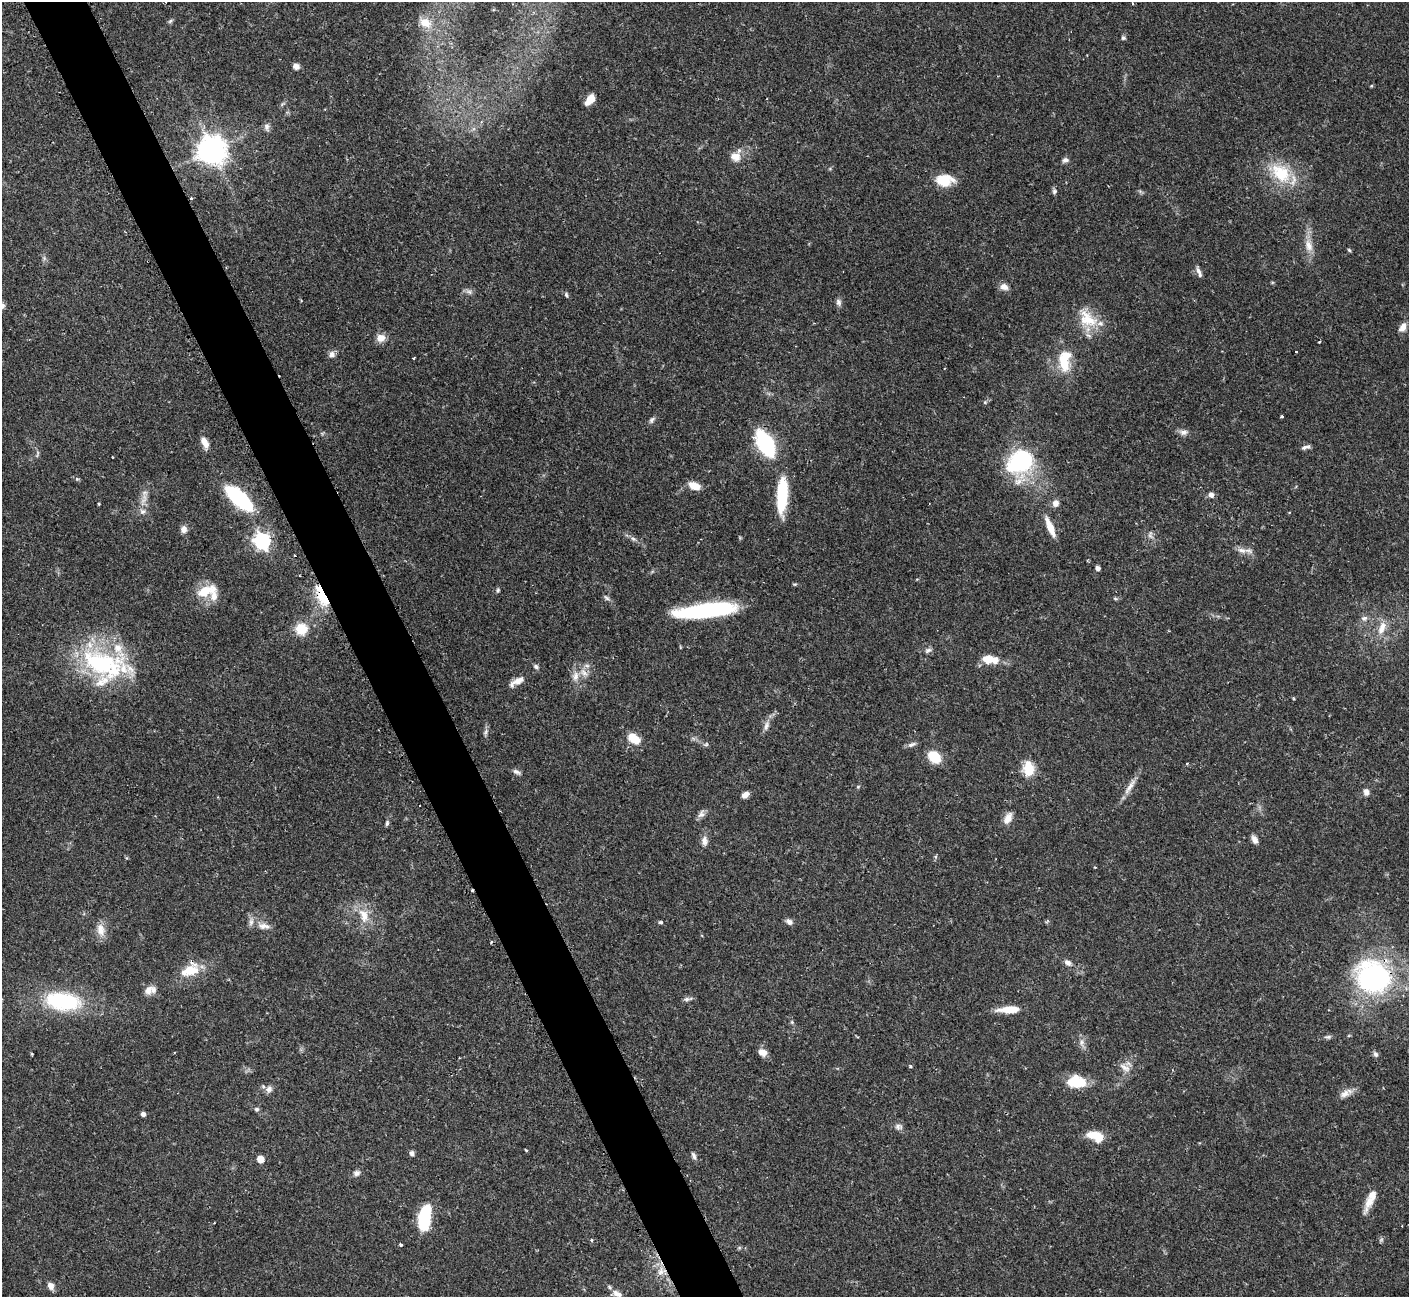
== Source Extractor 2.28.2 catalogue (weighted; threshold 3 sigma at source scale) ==
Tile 11 of 4 x 4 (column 3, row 3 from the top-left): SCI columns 2830-4236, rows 1466-2760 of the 5652 x 5640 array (HDU 1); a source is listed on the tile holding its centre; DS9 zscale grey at full resolution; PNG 1411 x 1299 px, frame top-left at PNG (2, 2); no overlay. Shown black and unused: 4% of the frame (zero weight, under 2 of 3 exposures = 2% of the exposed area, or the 3 px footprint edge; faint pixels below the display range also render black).
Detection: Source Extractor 2.28.2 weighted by HDU 2 'WHT'; one run over the whole footprint, this tile lists its part. Background 0.135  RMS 0.005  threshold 0.0227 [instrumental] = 3 sigma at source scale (4.5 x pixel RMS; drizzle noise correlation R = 1.50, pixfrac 1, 0.05/0.05 arcsec/px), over >= 5 px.
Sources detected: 136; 2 too faint to see at this stretch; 2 inside a brighter object's white glare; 2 cosmic-ray / hot-pixel residue — not listed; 8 inside a brighter listed object's ellipse — not listed separately; the other 122 listed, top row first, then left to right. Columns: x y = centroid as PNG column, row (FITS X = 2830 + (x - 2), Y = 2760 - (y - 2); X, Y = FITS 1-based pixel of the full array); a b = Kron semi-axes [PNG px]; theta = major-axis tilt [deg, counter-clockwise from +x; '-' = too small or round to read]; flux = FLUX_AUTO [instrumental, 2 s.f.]
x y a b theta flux
170 21 7 4 45 0.82
425 23 14 10 -32 5.8
1123 38 6 5 - 0.93
296 66 7 6 - 2.5
1371 86 4 4 - 0.51
590 100 12 7 50 5.9
267 127 11 7 -79 1.9
212 150 9 9 - 680
735 157 14 11 -18 5.1
1065 160 8 7 - 1.6
1281 173 30 21 -41 22
945 180 22 14 -2 11
1054 191 7 6 - 1.2
1309 245 18 10 -74 5.7
1349 250 6 3 -45 0.63
1199 272 15 5 -69 2
1004 287 11 8 -21 3
469 292 9 6 -29 1.6
566 295 6 4 -70 0.88
838 302 10 7 -78 1.7
1088 319 31 19 -42 15
1402 327 13 8 62 3.3
381 338 10 9 - 4.2
1319 342 3 2 - 0.51
332 354 9 8 - 2.1
414 358 3 2 - 0.64
1064 362 24 15 -80 13
1282 417 3 3 - 1
652 420 10 5 54 1.4
1183 432 12 8 -5 2.3
205 442 14 7 -65 4
765 443 18 9 -61 74
1306 447 12 5 14 1.6
1021 461 24 19 32 53
77 479 5 5 - 0.67
694 486 13 8 -22 6.3
782 495 40 11 87 26
1211 495 6 5 - 2.4
239 498 20 8 -42 76
1056 503 8 7 - 2.7
98 504 3 2 - 0.54
143 511 8 8 - 2.1
1050 527 24 7 -67 7.2
184 529 8 8 - 2.6
633 538 7 6 - 1.3
262 541 7 6 - 180
1242 550 14 7 -19 3.2
1097 568 4 4 - 2.2
498 590 6 5 - 0.89
205 591 23 10 18 12
322 596 25 9 -66 17
607 598 9 5 -43 1.2
1115 598 6 4 -2 0.71
704 611 56 13 6 57
1364 618 9 7 23 2
1382 628 20 9 70 6.5
301 629 12 12 - 11
928 650 9 5 30 1.4
988 659 10 8 3 8.2
103 664 66 32 -15 66
587 666 7 4 -1 1.2
536 667 7 6 - 1.2
584 672 13 7 -52 3.3
575 676 14 8 82 4
517 681 21 7 29 4.5
766 726 15 7 72 2.9
486 732 9 5 71 1.4
634 738 13 8 -35 9.4
912 744 12 5 21 1.7
934 757 15 11 -43 12
1187 763 4 3 - 0.51
1029 769 15 10 -84 11
516 772 11 5 -23 1.6
1130 786 27 6 56 4.6
858 787 5 5 - 0.6
1366 792 9 7 -87 2.2
745 795 8 5 33 3.2
701 814 12 7 61 2.1
1008 818 16 8 63 4.3
387 823 8 4 75 1.1
1254 839 10 6 -64 2.4
704 841 12 8 -83 2.8
127 858 5 4 - 0.51
364 915 22 12 -73 8.7
660 922 6 4 1 0.77
789 922 9 6 -36 2.1
264 926 19 8 -7 4
100 930 17 11 -76 5.2
1068 962 9 7 -34 2.3
190 971 25 13 15 11
1373 977 32 28 -36 98
148 990 13 10 58 3.9
687 999 9 6 2 1.4
63 1001 40 19 -7 44
1009 1009 22 7 2 10
792 1022 5 5 - 0.66
1328 1037 10 5 1 1.2
1081 1042 9 7 74 2.2
763 1052 11 8 -28 3.5
1375 1054 8 6 -57 1.4
910 1066 5 4 - 0.71
1125 1068 19 8 -34 3.6
1076 1082 21 13 -3 14
269 1089 9 8 - 2.5
1346 1093 20 8 30 3.9
257 1109 6 6 - 1.1
143 1114 5 4 - 1.7
899 1127 11 8 -6 2
1096 1136 20 10 -21 9.2
526 1150 3 2 - 0.62
412 1153 7 5 -72 1.3
694 1156 10 5 -67 1.5
260 1159 5 5 - 9.4
356 1173 9 7 23 1.9
1369 1202 28 8 65 5.9
424 1219 20 9 82 36
214 1223 3 2 - 0.35
591 1240 5 3 - 0.5
401 1245 4 3 - 0.91
661 1272 9 6 21 2.5
51 1286 8 6 -63 3.1
617 1294 15 8 -25 3.1
Overlapping masked pixels (flux is a lower limit): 3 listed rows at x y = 322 596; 190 971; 1373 977